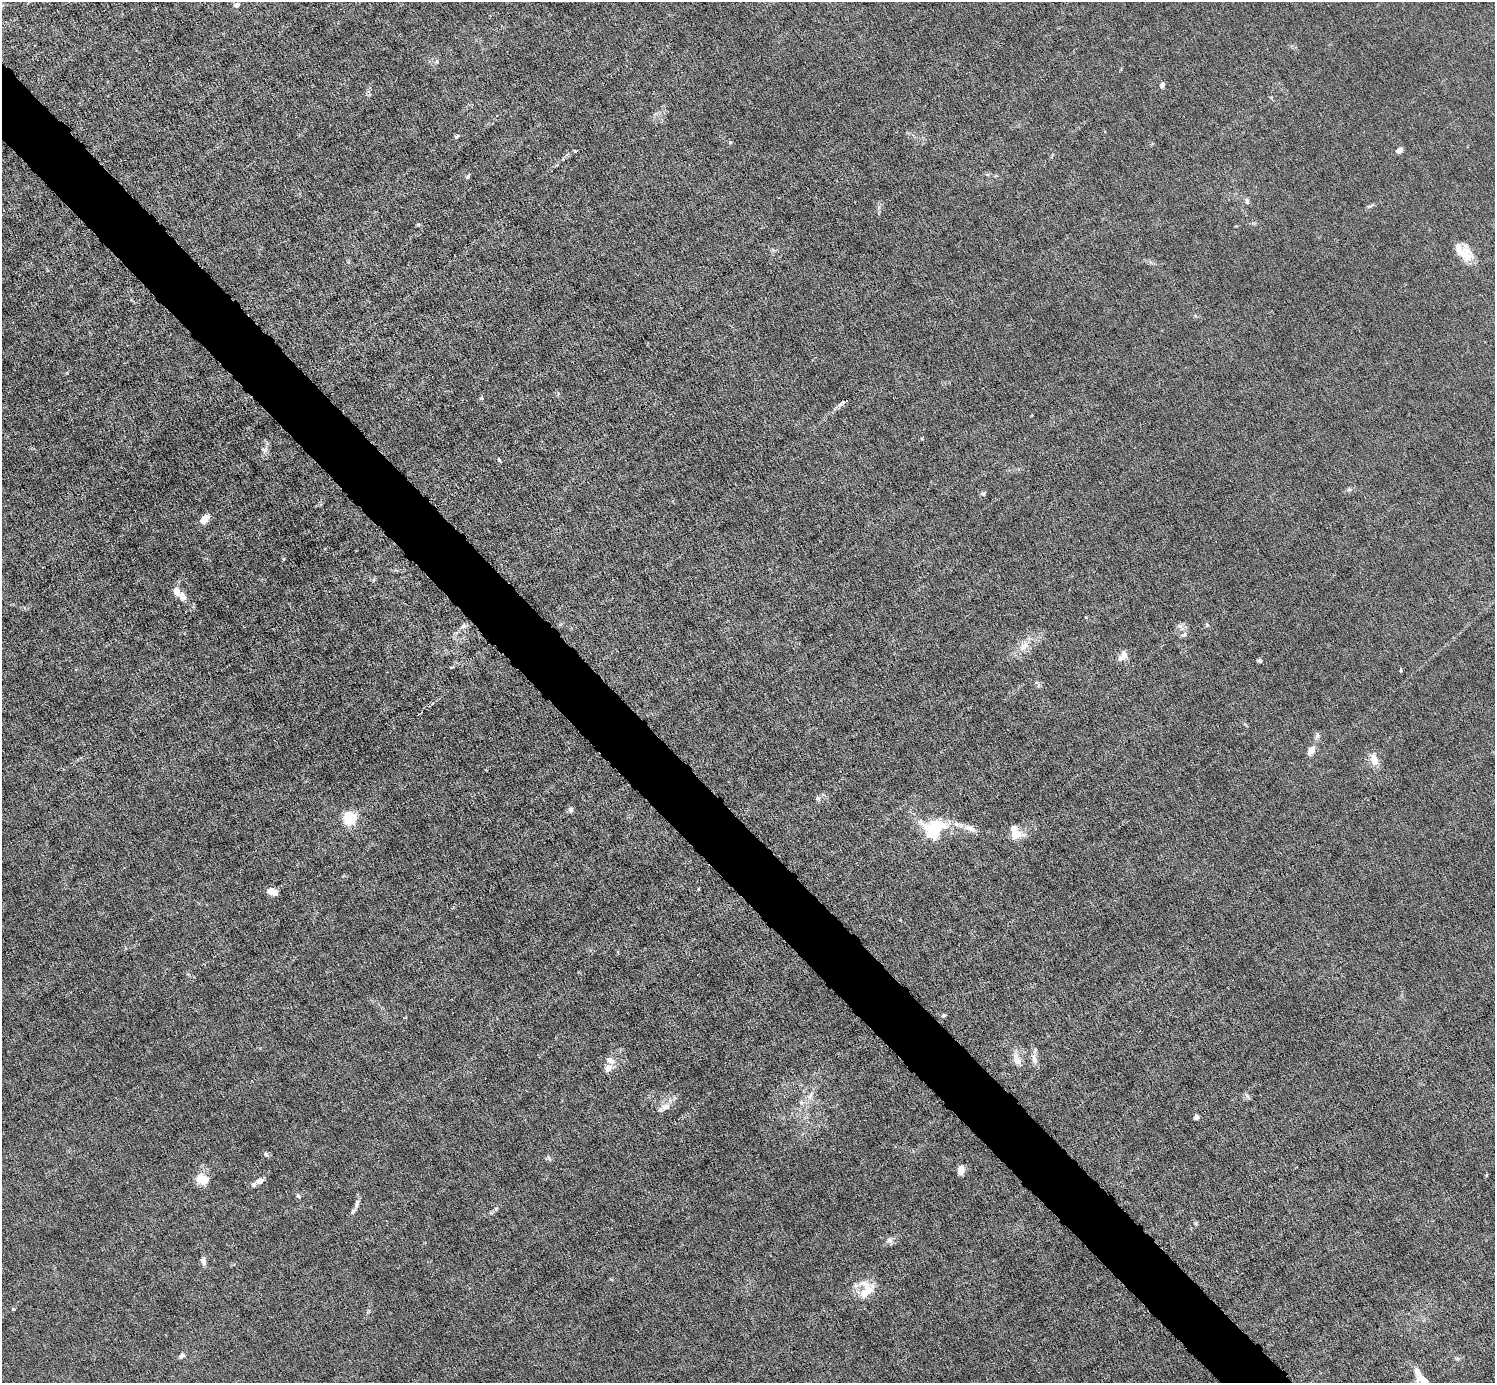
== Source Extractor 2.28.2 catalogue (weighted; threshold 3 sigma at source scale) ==
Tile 11 of 4 x 4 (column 3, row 3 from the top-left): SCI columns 2988-4480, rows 1677-3057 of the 5974 x 5972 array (HDU 1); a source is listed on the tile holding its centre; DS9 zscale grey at full resolution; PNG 1497 x 1385 px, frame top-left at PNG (2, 2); no overlay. Shown black and unused: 5% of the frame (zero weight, under 6 of 12 exposures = <1% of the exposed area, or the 3 px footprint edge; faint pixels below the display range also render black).
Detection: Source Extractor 2.28.2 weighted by HDU 2 'WHT'; one run over the whole footprint, this tile lists its part. Background 0.0142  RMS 0.003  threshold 0.0124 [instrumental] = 3 sigma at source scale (4.09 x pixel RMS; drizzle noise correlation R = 1.36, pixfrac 0.8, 0.05/0.05 arcsec/px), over >= 5 px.
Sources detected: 69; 2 inside a brighter object's white glare — not listed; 8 inside a brighter listed object's ellipse — not listed separately; the other 59 listed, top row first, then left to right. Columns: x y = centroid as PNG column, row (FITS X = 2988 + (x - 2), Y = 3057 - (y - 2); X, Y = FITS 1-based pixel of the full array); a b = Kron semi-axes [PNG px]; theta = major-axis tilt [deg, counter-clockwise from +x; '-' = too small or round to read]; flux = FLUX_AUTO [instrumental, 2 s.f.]
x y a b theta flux
237 5 7 6 - 0.84
1162 85 7 5 65 0.7
457 136 7 4 45 0.4
730 142 5 4 - 0.34
1399 150 8 6 30 1.2
575 151 3 3 - 0.34
468 176 8 4 57 0.5
1247 201 8 5 -81 0.63
1369 206 7 4 18 0.45
1466 256 21 17 -62 5.3
843 402 5 3 - 1.5
264 450 8 6 -88 0.97
499 460 5 3 - 0.32
1349 489 7 4 0 0.52
983 493 8 4 -8 0.4
205 519 12 7 49 2.6
176 591 10 7 -71 2.2
1207 625 5 5 - 0.48
463 626 9 6 45 0.97
1184 634 9 4 29 0.61
1024 646 20 9 54 3.1
1124 654 11 7 -67 1.5
1260 661 5 4 - 0.47
1401 670 4 4 - 0.29
419 714 5 2 - 0.35
1317 736 8 6 75 0.77
1311 751 15 9 58 1.9
1374 760 17 10 -76 2.9
818 798 7 6 - 0.68
571 810 7 6 - 0.74
349 819 6 5 - 48
969 828 17 8 -18 2.5
932 831 30 24 -32 12
1015 835 17 10 24 3.2
698 889 5 3 - 0.21
272 892 10 7 -18 2.3
944 1015 5 5 - 0.39
1017 1059 17 9 -60 2.4
1034 1059 17 7 -73 1.7
610 1060 13 9 -28 1.8
810 1096 15 5 61 1.6
1247 1096 9 5 -62 0.66
801 1102 6 5 - 0.62
666 1107 15 9 14 2.2
1196 1117 5 5 - 0.85
266 1154 6 5 - 0.56
549 1158 9 3 -56 0.42
960 1170 9 6 85 2.6
202 1179 16 12 -18 3.9
260 1181 11 7 21 1.4
298 1196 6 4 -45 0.39
357 1204 18 5 74 1.4
496 1209 5 5 - 0.41
889 1241 10 8 -39 1.1
203 1262 11 6 -81 1.1
864 1284 31 12 -21 4
13 1309 5 5 - 0.29
182 1356 9 6 31 0.8
1424 1380 15 8 -27 3
Isophote crosses this tile's border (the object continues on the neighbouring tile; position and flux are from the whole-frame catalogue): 1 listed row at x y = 1424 1380
Unlisted compact peaks at least as high as the median listed source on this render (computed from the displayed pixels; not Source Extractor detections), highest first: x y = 418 224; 481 398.